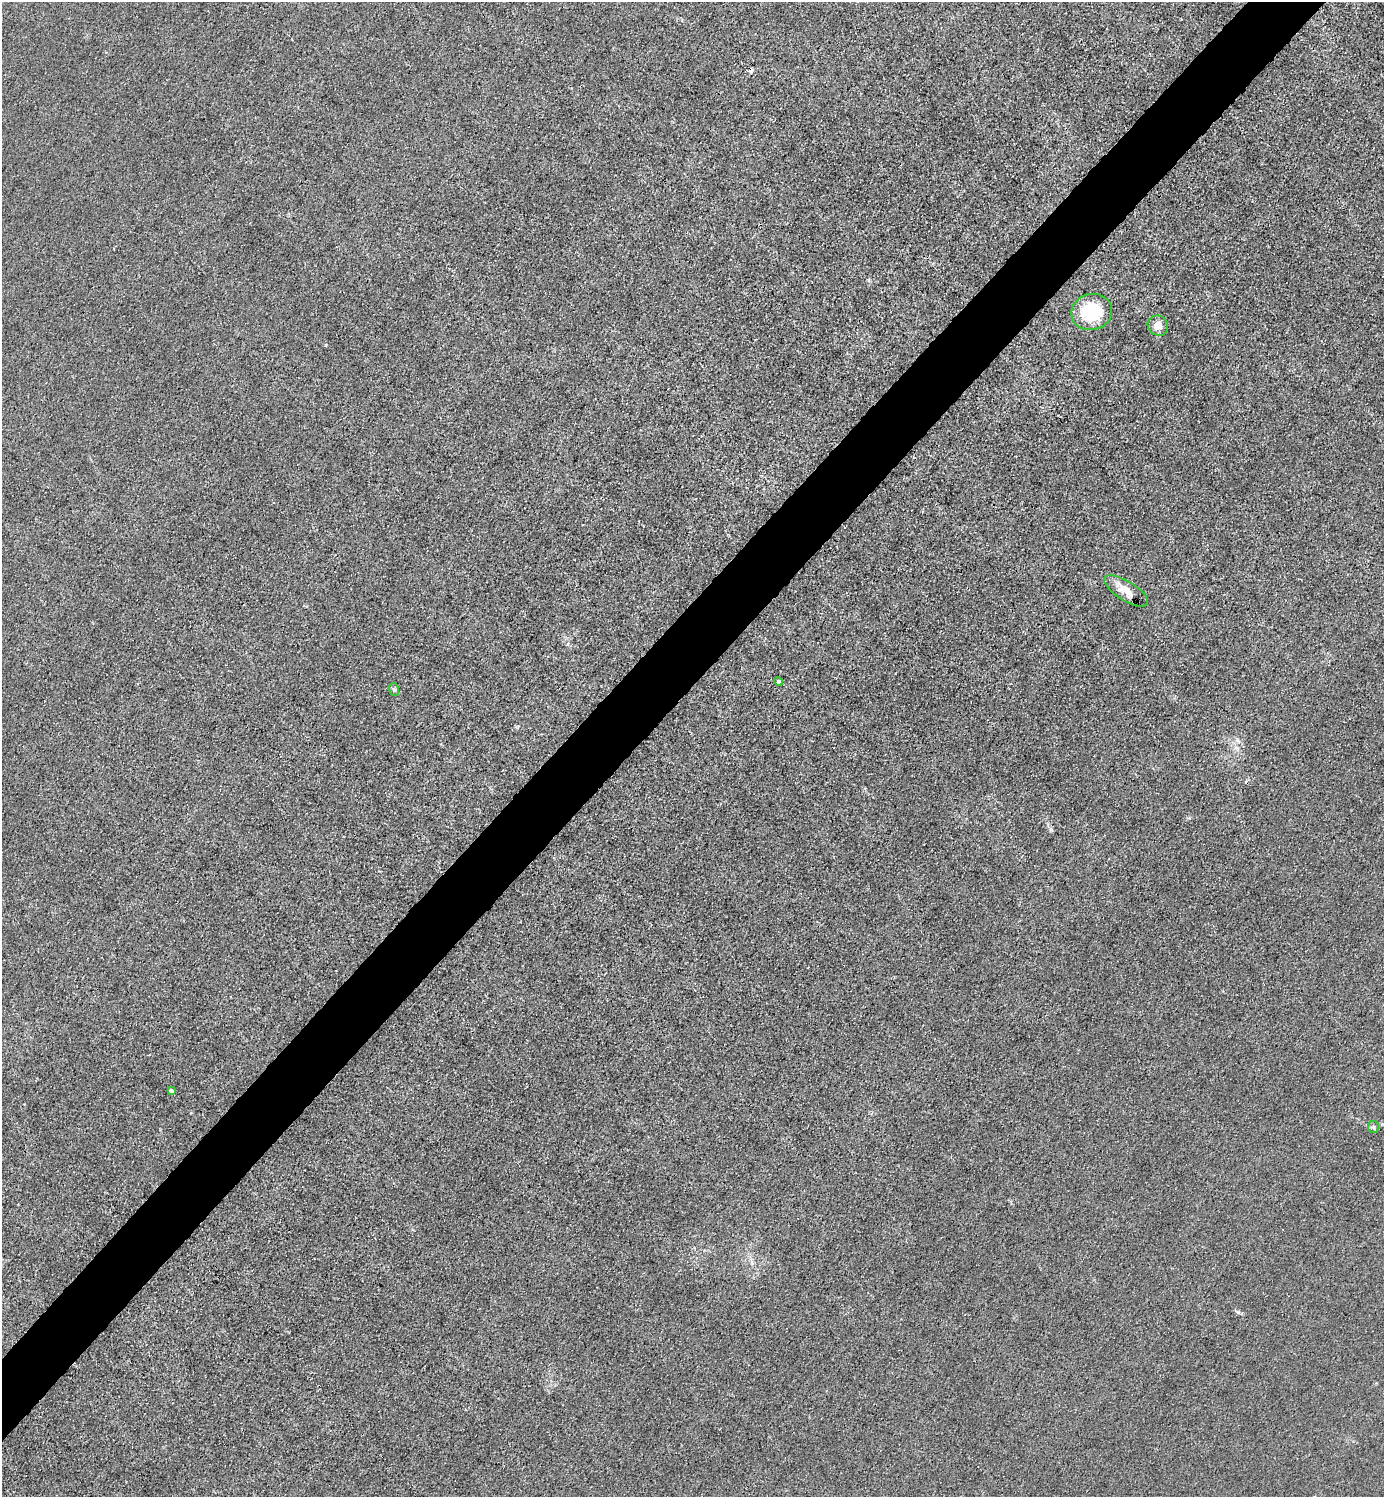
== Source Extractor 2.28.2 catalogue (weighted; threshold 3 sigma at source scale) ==
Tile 10 of 4 x 4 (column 2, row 3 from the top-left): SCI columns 1683-3064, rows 1498-2992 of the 5985 x 5985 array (HDU 1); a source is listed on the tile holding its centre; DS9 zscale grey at full resolution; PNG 1386 x 1499 px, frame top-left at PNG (2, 2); each listed source drawn as its Kron ellipse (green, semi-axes under 4 px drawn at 4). Shown black and unused: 5% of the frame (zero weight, under 3 of 4 exposures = <1% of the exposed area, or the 3 px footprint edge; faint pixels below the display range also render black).
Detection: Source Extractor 2.28.2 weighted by HDU 2 'WHT'; one run over the whole footprint, this tile lists its part. Background 0.0221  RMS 0.0062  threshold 0.0279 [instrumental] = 3 sigma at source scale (4.5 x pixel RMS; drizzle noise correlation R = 1.50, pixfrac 1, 0.05/0.05 arcsec/px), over >= 5 px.
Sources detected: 8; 1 cosmic-ray / hot-pixel residue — neither listed nor drawn; the other 7 listed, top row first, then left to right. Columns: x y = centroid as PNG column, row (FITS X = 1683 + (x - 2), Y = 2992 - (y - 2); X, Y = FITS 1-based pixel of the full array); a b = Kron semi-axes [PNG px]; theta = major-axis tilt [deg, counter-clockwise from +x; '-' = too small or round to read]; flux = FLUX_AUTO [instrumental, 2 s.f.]
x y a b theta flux
1092 312 20 18 16 31
1158 326 10 9 - 5.3
1126 591 25 9 -32 7.5
778 682 4 4 - 1.2
394 689 6 5 - 1.3
171 1091 4 4 - 2.2
1373 1127 6 5 - 1.2